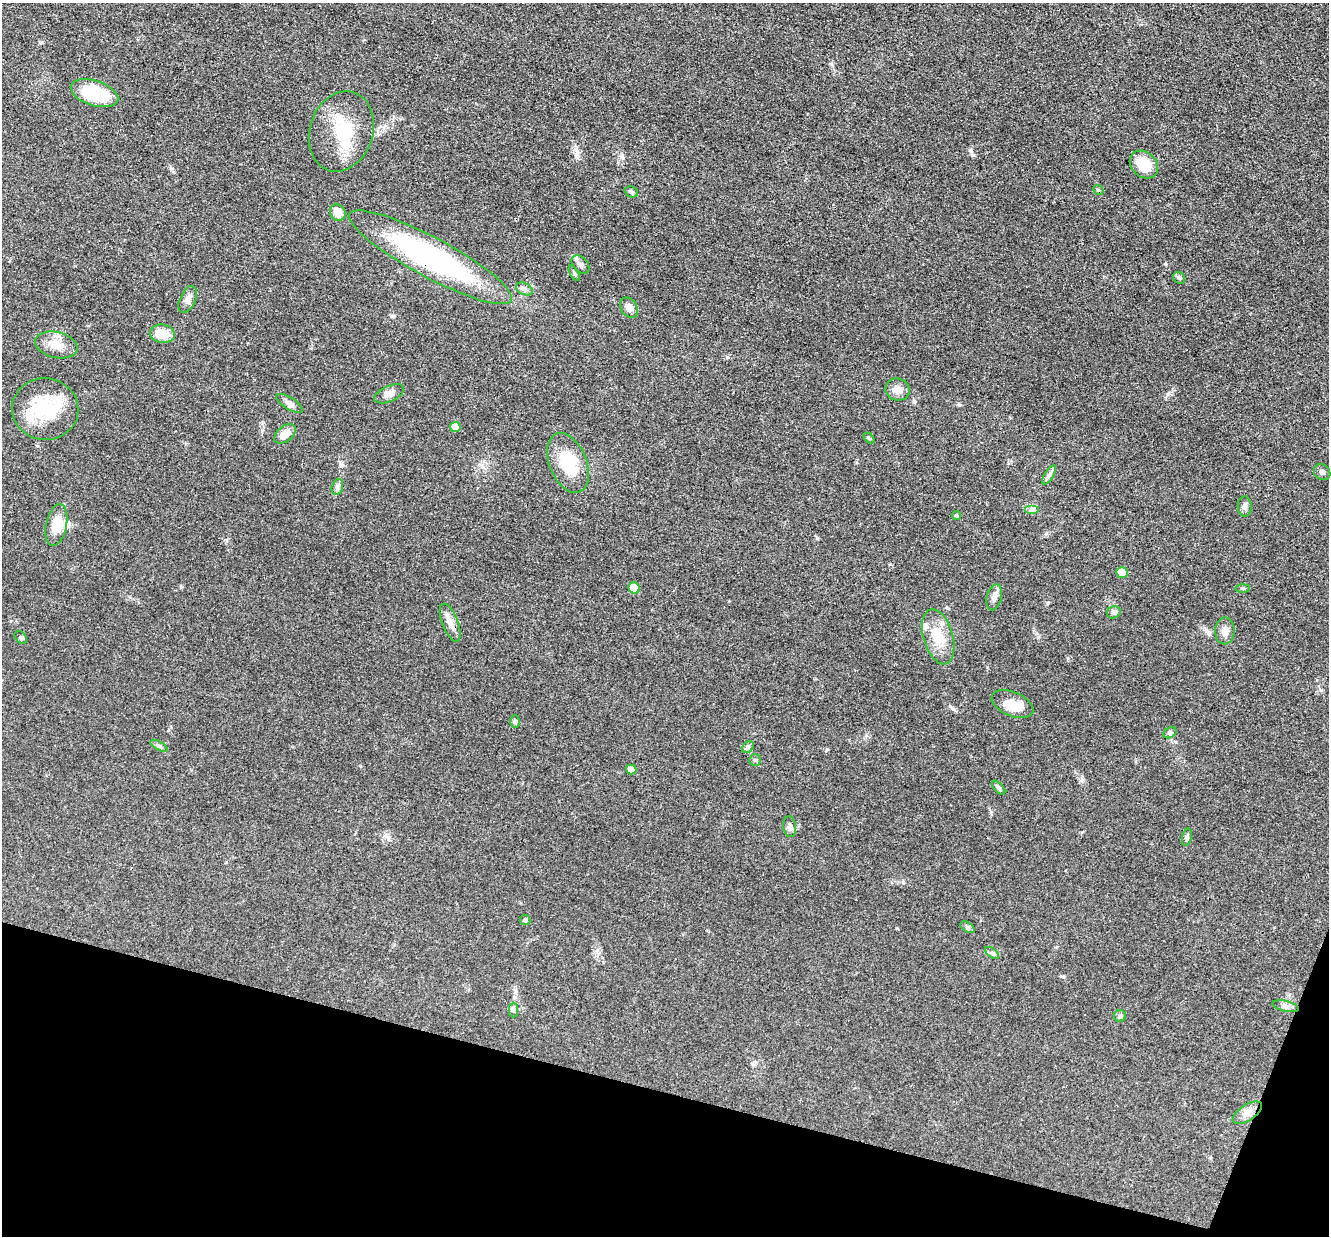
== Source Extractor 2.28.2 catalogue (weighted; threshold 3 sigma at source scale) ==
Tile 15 of 4 x 4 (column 3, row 4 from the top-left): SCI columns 2657-3983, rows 260-1493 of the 5312 x 5329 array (HDU 1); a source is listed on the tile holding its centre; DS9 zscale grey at full resolution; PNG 1331 x 1238 px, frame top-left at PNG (2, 3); each listed source drawn as its Kron ellipse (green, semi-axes under 4 px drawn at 4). Shown black and unused: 13% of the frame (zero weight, under 3 of 4 exposures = <1% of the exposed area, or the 3 px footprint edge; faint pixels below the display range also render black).
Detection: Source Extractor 2.28.2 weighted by HDU 2 'WHT'; one run over the whole footprint, this tile lists its part. Background 0.0619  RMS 0.0059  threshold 0.0267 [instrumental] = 3 sigma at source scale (4.5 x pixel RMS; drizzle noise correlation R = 1.50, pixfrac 1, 0.05/0.05 arcsec/px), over >= 5 px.
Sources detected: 61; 2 inside a brighter object's white glare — neither listed nor drawn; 3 inside a brighter listed object's ellipse — not listed separately; the other 56 listed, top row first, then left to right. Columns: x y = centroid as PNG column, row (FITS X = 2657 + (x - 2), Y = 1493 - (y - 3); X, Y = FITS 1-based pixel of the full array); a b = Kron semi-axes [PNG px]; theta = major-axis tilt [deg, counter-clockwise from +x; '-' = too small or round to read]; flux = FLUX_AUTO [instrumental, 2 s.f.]
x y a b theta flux
94 93 24 12 -17 29
341 131 41 31 72 29
1144 164 16 12 -43 14
1098 190 5 4 - 0.78
631 192 7 5 -22 0.98
338 213 8 7 - 7
430 257 92 20 -28 120
580 264 10 7 -48 2.5
574 273 8 3 -60 0.8
1179 278 6 5 - 1.1
524 289 9 5 -27 2
188 299 14 7 65 3.3
629 308 11 8 -54 3.9
162 334 13 9 -10 9.7
56 345 21 13 -13 8.7
898 390 12 11 - 4.7
389 394 16 7 24 3.7
289 403 15 6 -32 2.5
45 409 33 31 -8 33
455 427 5 5 - 5.9
285 434 12 7 39 5.9
869 438 6 4 -44 0.77
568 463 31 18 -68 24
1322 472 9 7 -41 1.9
1049 475 11 4 58 2
337 487 8 5 75 1.6
1245 506 10 7 -87 2.1
1032 509 7 4 0 1.3
956 516 4 4 - 1
56 525 21 10 78 12
1122 572 6 5 - 10
634 588 6 5 - 11
1243 588 7 4 0 0.75
994 597 13 7 76 3.4
1114 612 7 6 - 1.4
450 623 20 8 -69 4.5
1225 631 13 10 89 4.2
21 637 7 5 -47 1.1
938 637 28 15 -74 14
1012 704 22 12 -23 11
515 722 6 5 - 0.94
1170 733 7 5 29 1.2
159 746 9 4 -30 1.3
748 747 7 5 43 1.1
755 760 6 6 - 0.99
631 770 5 5 - 4.9
999 788 8 4 -47 1.1
790 827 10 6 -83 2
1187 837 9 4 78 1.1
525 920 5 5 - 0.91
967 927 8 5 -31 1.3
992 953 8 4 -37 1.2
1286 1006 13 5 -13 2.2
513 1010 7 4 90 1.2
1120 1016 6 6 - 1.1
1247 1113 17 8 33 4.3
Overlapping masked pixels (flux is a lower limit): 1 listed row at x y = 430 257
Unlisted compact peaks at least as high as the median listed source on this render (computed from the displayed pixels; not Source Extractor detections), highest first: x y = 577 154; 959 405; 970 150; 827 749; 817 538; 953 709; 1165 264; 1063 977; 1168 394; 42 42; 727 357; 1047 603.